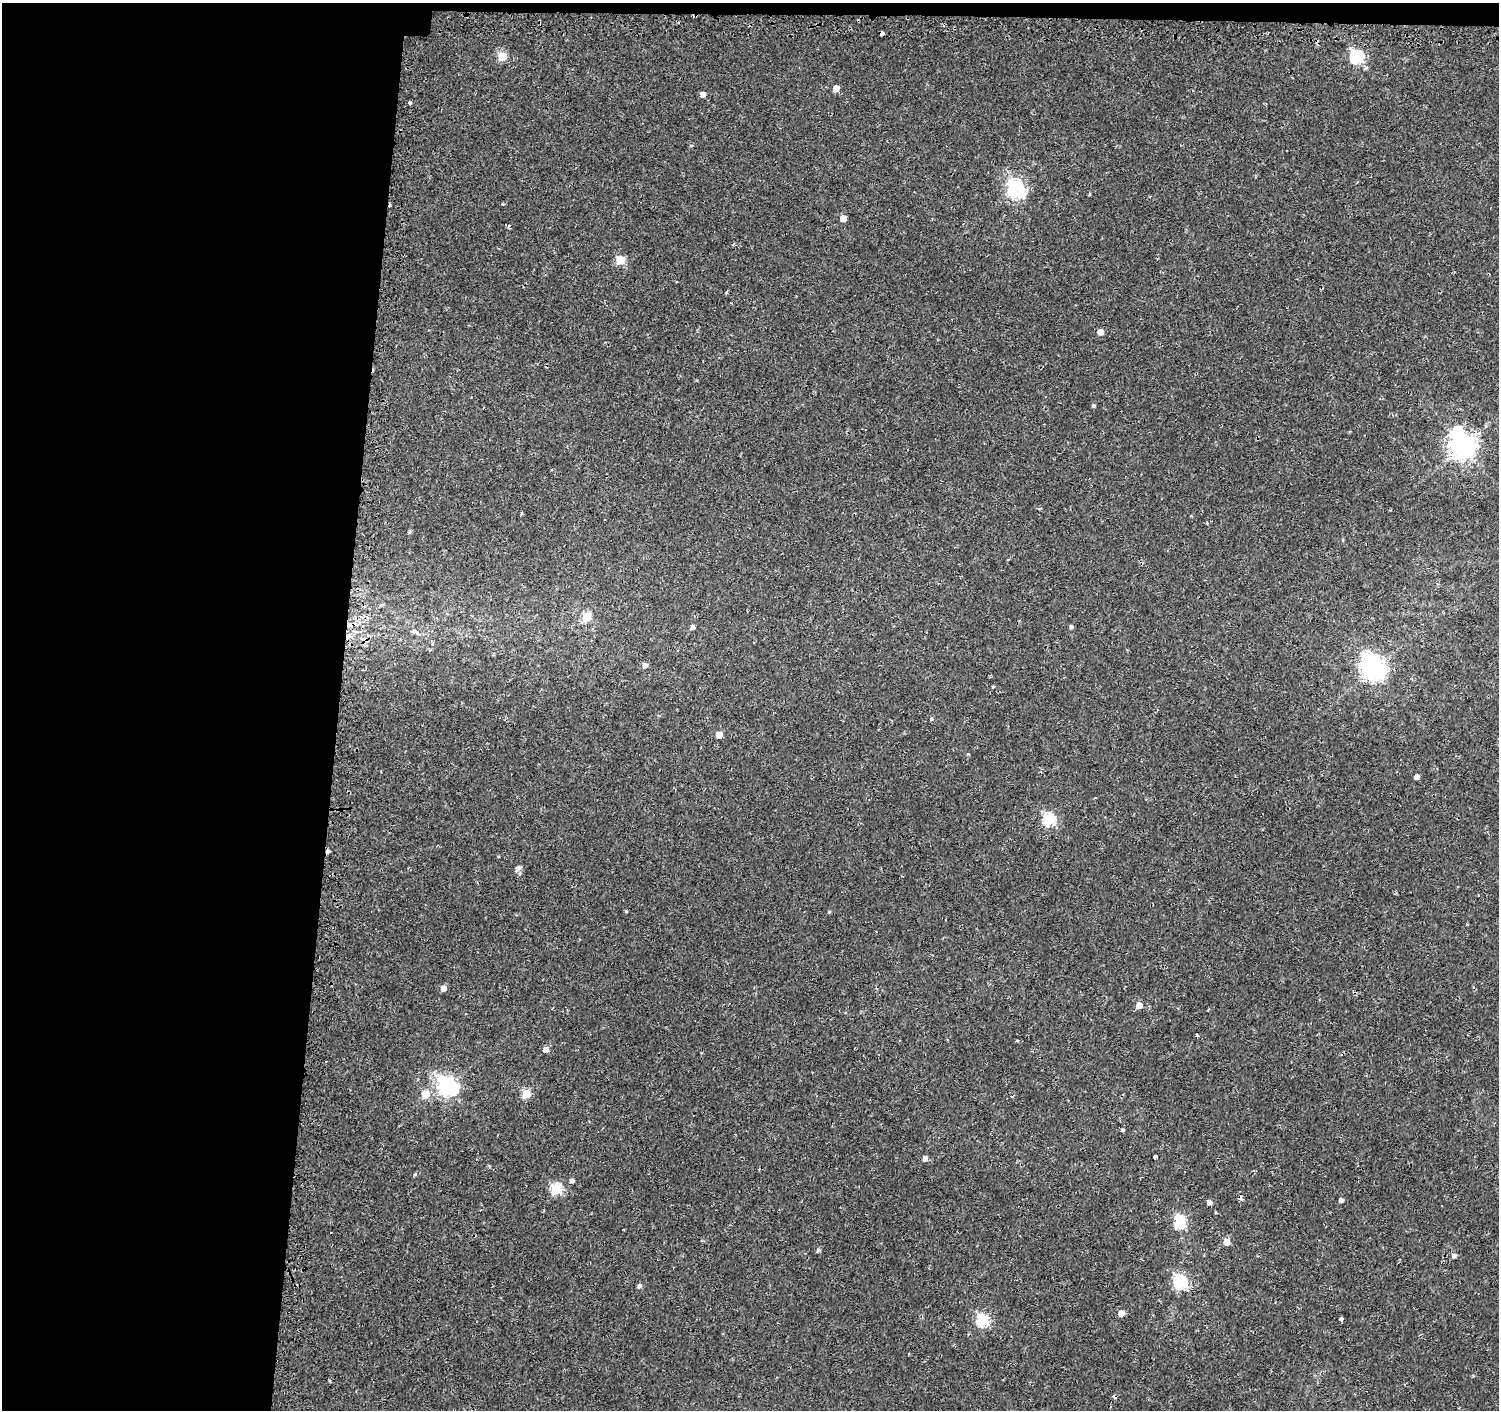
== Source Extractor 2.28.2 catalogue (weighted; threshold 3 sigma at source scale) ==
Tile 1 of 3 x 3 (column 1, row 1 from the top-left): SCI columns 24-1520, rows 3071-4478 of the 4549 x 4788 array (HDU 1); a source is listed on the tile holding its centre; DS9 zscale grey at full resolution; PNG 1501 x 1412 px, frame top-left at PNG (2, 3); no overlay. Shown black and unused: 23% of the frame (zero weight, under 2 of 3 exposures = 3% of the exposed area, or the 3 px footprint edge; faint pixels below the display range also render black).
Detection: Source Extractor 2.28.2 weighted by HDU 2 'WHT'; one run over the whole footprint, this tile lists its part. Background 0.00251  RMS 0.0027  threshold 0.0121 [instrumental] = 3 sigma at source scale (4.5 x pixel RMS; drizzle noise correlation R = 1.50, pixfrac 1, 0.0396/0.0396 arcsec/px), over >= 5 px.
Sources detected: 65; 8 cosmic-ray / hot-pixel residue — not listed; the other 57 listed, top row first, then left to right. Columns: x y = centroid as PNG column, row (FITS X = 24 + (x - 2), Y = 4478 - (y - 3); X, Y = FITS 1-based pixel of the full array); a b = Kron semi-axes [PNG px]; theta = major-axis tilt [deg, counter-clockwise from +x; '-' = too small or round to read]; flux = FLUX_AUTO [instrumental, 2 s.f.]
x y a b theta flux
882 33 4 4 - 4.5
1268 33 2 2 - 0.24
502 56 5 5 - 9.3
1357 57 6 6 - 40
1366 68 5 4 - 0.43
836 88 5 5 - 2.9
703 94 5 4 - 1.5
410 103 3 3 - 1.2
1016 189 7 7 - 84
1090 194 4 3 - 0.26
503 204 4 3 - 0.28
843 219 5 5 - 2.9
620 260 5 5 - 10
726 292 5 3 - 0.42
1100 332 5 5 - 2.4
1094 406 4 4 - 0.45
1463 446 9 8 - 290
522 513 4 3 - 0.34
410 532 4 4 - 0.4
587 617 5 5 - 13
1071 626 5 4 - 0.5
693 627 5 4 - 0.93
414 631 7 5 -27 1.4
365 640 6 6 - 0.83
645 665 5 5 - 1.3
1374 668 9 8 - 190
993 686 4 3 - 0.33
659 715 5 3 - 0.27
931 719 5 4 - 0.4
719 735 5 5 - 3.9
1417 777 4 4 - 1.3
1049 819 6 6 - 30
518 868 11 6 27 0.84
626 911 3 3 - 0.27
443 988 5 4 - 2.2
1139 1005 5 5 - 2.7
546 1049 5 5 - 1.5
447 1086 8 7 - 120
425 1094 5 5 - 7.7
526 1094 5 5 - 11
1123 1130 4 4 - 0.42
1155 1157 4 3 - 0.6
925 1158 5 4 - 1.3
415 1174 5 4 - 0.32
572 1181 4 4 - 0.84
556 1189 6 5 - 20
1341 1200 4 4 - 0.84
1209 1202 4 4 - 0.98
1180 1222 6 6 - 23
1226 1242 5 5 - 3.6
818 1250 5 4 - 0.61
1454 1256 5 5 - 0.75
1180 1282 6 6 - 40
639 1286 5 4 - 0.67
1121 1313 5 4 - 2.5
1341 1319 3 3 - 2
983 1321 6 6 - 30
Overlapping masked pixels (flux is a lower limit): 2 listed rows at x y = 882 33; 365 640